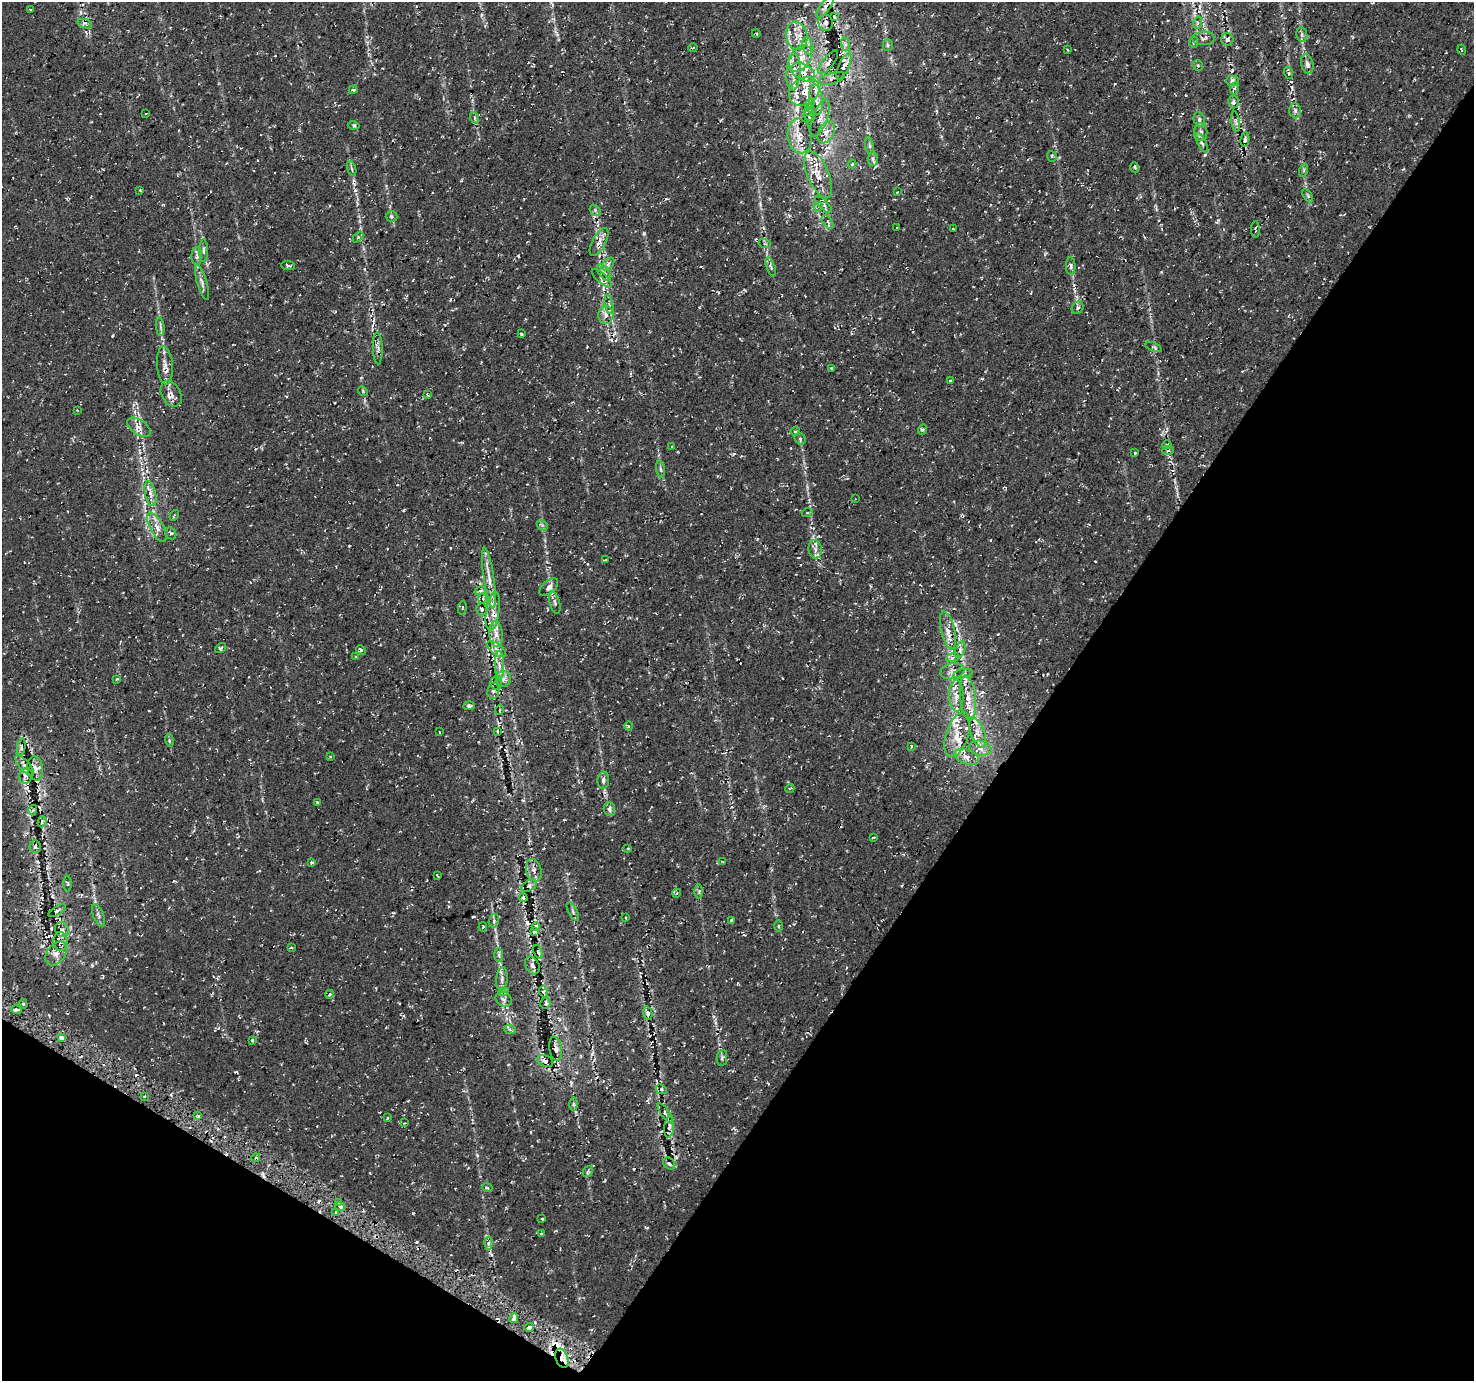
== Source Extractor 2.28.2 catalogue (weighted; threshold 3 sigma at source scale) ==
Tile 15 of 4 x 4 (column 3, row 4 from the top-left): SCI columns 2961-4432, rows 216-1594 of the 5938 x 6020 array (HDU 1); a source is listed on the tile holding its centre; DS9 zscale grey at full resolution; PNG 1476 x 1383 px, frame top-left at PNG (2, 2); each listed source drawn as its Kron ellipse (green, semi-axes under 4 px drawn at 4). Shown black and unused: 34% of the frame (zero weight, under 2 of 3 exposures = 2% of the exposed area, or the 3 px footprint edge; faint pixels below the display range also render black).
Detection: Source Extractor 2.28.2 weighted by HDU 2 'WHT'; one run over the whole footprint, this tile lists its part. Background 0.00342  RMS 0.003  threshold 0.0137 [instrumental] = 3 sigma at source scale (4.5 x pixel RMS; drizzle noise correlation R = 1.50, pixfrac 1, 0.0396/0.0396 arcsec/px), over >= 5 px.
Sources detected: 263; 14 cosmic-ray / hot-pixel residue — neither listed nor drawn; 26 inside a brighter listed object's ellipse — not listed separately; the other 223 listed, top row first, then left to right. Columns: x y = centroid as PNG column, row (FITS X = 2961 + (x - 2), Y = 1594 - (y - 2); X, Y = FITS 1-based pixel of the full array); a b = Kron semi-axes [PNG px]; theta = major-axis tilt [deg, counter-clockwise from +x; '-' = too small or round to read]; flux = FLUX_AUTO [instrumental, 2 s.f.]
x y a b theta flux
825 7 13 5 54 0.89
30 9 3 2 - 0.29
834 17 4 2 - 0.3
826 23 8 7 - 0.88
1197 23 6 4 72 0.46
85 24 7 4 -20 0.71
756 33 4 3 - 0.25
1302 35 7 5 -79 0.65
797 36 14 10 -79 3.3
1203 38 11 7 1 1.1
1227 39 6 6 - 1
1194 42 5 4 - 0.43
845 44 7 4 -72 0.66
888 45 6 5 - 0.48
808 46 9 5 -77 1.2
693 48 4 2 - 0.22
1067 50 4 3 - 0.24
1462 50 5 2 - 0.22
800 59 15 10 52 3.4
828 62 14 5 52 1.2
1307 64 10 6 -75 1
1198 65 5 5 - 0.51
844 66 14 5 65 1.4
793 72 18 7 86 2.7
803 72 13 8 -28 2.1
1289 73 6 4 -71 0.4
832 78 13 5 17 1
1232 81 6 5 - 0.65
1235 88 6 4 70 0.45
353 90 4 3 - 0.44
804 92 16 13 36 5.2
816 100 15 6 -84 2.4
1233 102 6 5 - 0.77
810 104 6 3 67 0.39
808 111 5 2 - 0.39
1295 111 7 6 - 0.95
146 113 3 2 - 0.21
809 116 6 3 -47 0.52
475 118 6 3 -72 0.43
820 118 20 7 69 2.3
1199 119 7 5 -76 0.78
1236 122 10 3 -82 0.47
354 125 5 3 - 0.46
826 132 12 7 62 2
1201 132 9 6 88 1.1
799 136 17 12 -83 3.9
1245 140 7 3 80 0.52
1202 143 11 4 -63 0.73
869 146 8 4 -82 0.57
1052 156 5 5 - 0.39
873 159 7 5 86 0.7
852 164 4 4 - 0.48
1135 167 5 3 - 0.42
352 169 8 3 -71 0.48
1304 170 7 4 72 0.48
818 175 25 10 -67 5.2
140 190 3 2 - 0.27
897 192 3 2 - 0.2
1308 196 7 4 -58 0.53
824 205 11 4 -46 0.98
818 207 5 4 - 0.47
595 210 6 4 -49 0.56
392 216 6 5 - 0.59
828 222 8 4 -54 0.68
897 227 3 2 - 0.32
953 229 3 2 - 0.29
1255 230 8 2 -90 0.43
358 237 6 4 47 0.48
599 242 15 6 62 1.9
765 244 6 4 -18 0.41
203 250 11 3 90 0.65
197 256 9 5 90 0.81
608 264 8 4 46 0.7
288 266 7 4 -5 0.5
1071 266 9 5 -88 0.76
771 267 10 3 -70 0.58
604 273 9 5 -53 1.1
602 278 13 4 -42 0.96
202 283 18 5 -73 1.2
609 304 9 3 -79 0.62
1078 308 7 5 55 0.61
606 315 9 7 -88 2
160 327 9 3 -85 0.68
521 334 3 3 - 0.35
1153 347 9 3 -22 0.44
378 348 16 5 -88 1.2
165 366 19 8 -85 2.5
831 368 3 3 - 0.43
951 381 3 3 - 0.98
363 391 5 4 - 0.34
171 394 14 9 -61 2.1
427 394 4 2 - 0.21
77 410 3 2 - 0.24
139 427 13 7 -36 1.9
922 430 5 3 - 0.36
795 431 4 3 - 0.28
800 439 6 5 - 0.5
1167 445 4 3 - 0.34
672 447 4 3 - 0.36
1168 451 6 4 3 0.44
1135 453 3 3 - 0.3
661 469 8 4 -80 0.61
150 494 13 5 -77 1.6
855 499 2 2 - 0.18
807 513 5 3 - 0.3
174 515 6 3 57 0.33
542 525 6 4 -46 0.61
157 527 16 6 -62 2.3
171 533 6 5 - 0.62
815 549 9 6 -79 1.4
606 560 4 3 - 0.81
489 578 30 5 -82 3
549 587 11 6 41 1.4
480 591 6 4 16 0.72
483 598 5 3 - 0.34
555 603 11 5 -75 0.85
462 608 7 4 78 0.43
482 609 6 5 - 0.69
493 611 19 6 81 2.7
948 630 19 7 -77 2.9
496 634 13 7 -85 2.2
220 648 6 3 35 0.46
496 649 11 5 -38 1.4
361 650 5 4 - 0.58
960 650 8 4 70 0.74
356 657 3 3 - 0.37
953 658 7 3 19 0.51
499 666 15 4 -90 1.9
952 671 12 8 11 1.5
963 674 9 4 11 0.74
117 679 4 3 - 0.33
503 679 8 7 - 1.3
496 683 7 5 86 0.8
493 691 8 6 80 1
956 696 16 7 90 2.2
968 698 23 7 -84 3.7
469 706 6 3 5 0.83
500 710 5 3 - 0.27
628 726 4 3 - 0.26
497 731 4 3 - 0.27
439 732 3 2 - 0.21
977 733 16 7 -69 2.6
957 734 23 11 71 4.9
169 740 6 4 -74 0.38
912 746 4 3 - 0.4
21 747 8 4 80 0.61
980 748 11 7 -9 2.1
330 757 4 3 - 0.27
966 757 13 7 -19 1.9
25 765 13 5 -49 1
35 768 12 8 -81 1.4
26 776 8 6 72 0.99
603 780 8 6 86 0.87
790 788 4 3 - 0.29
317 803 4 3 - 0.66
609 809 7 6 - 0.94
33 810 5 3 - 0.5
42 822 5 4 - 0.45
873 837 3 2 - 0.29
35 847 6 5 - 0.62
628 848 3 3 - 0.23
311 862 4 3 - 0.42
723 862 3 2 - 0.22
534 870 11 7 -74 1.4
437 876 4 2 - 0.27
67 884 8 4 89 0.42
529 886 8 5 30 0.76
699 892 7 3 -89 0.51
677 893 4 3 - 0.25
523 898 4 3 - 0.38
57 911 10 4 32 0.53
573 912 10 3 -62 0.52
99 915 11 5 -67 0.9
626 918 3 2 - 0.26
731 920 4 3 - 0.59
494 921 7 5 73 0.54
536 926 4 3 - 0.43
778 926 6 4 90 0.34
483 927 4 2 - 0.31
62 930 7 6 - 0.9
534 931 4 3 - 0.59
60 941 9 7 -86 1.1
291 948 3 3 - 0.45
538 952 7 4 -68 0.52
56 953 13 9 53 2.1
499 955 7 4 -89 0.62
532 965 9 6 -62 1
502 979 12 5 85 1.3
504 991 5 3 - 0.51
544 992 6 4 -70 0.5
330 994 4 3 - 0.32
504 999 8 7 - 1.1
545 1003 5 5 - 0.41
23 1004 5 4 - 0.58
17 1010 5 3 - 2.7
648 1013 7 4 -76 1.2
510 1030 6 4 -20 0.56
61 1038 4 3 - 3.4
252 1040 3 3 - 0.51
556 1049 12 6 -81 1.4
722 1058 8 5 81 0.61
545 1061 8 5 -21 1
661 1089 5 4 - 0.65
144 1096 3 2 - 0.35
574 1104 6 4 -89 0.47
665 1113 12 4 -55 0.72
198 1116 4 3 - 0.6
387 1118 4 2 - 0.22
404 1123 4 3 - 0.25
669 1127 11 5 84 1
256 1157 4 3 - 0.37
669 1164 7 5 -43 0.93
588 1172 6 4 54 0.41
487 1187 5 3 - 0.34
338 1202 4 3 - 0.56
340 1207 5 3 - 0.7
336 1212 4 3 - 0.6
542 1219 3 3 - 0.28
541 1233 3 2 - 0.21
488 1243 6 4 90 0.62
514 1318 5 3 - 17
529 1327 5 3 - 1
562 1358 10 6 -69 2.9
Overlapping masked pixels (flux is a lower limit): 4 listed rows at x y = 799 136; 948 630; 25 765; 562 1358
Unlisted compact peaks at least as high as the median listed source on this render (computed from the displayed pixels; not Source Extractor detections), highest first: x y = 644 233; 112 336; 92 965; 1045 254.